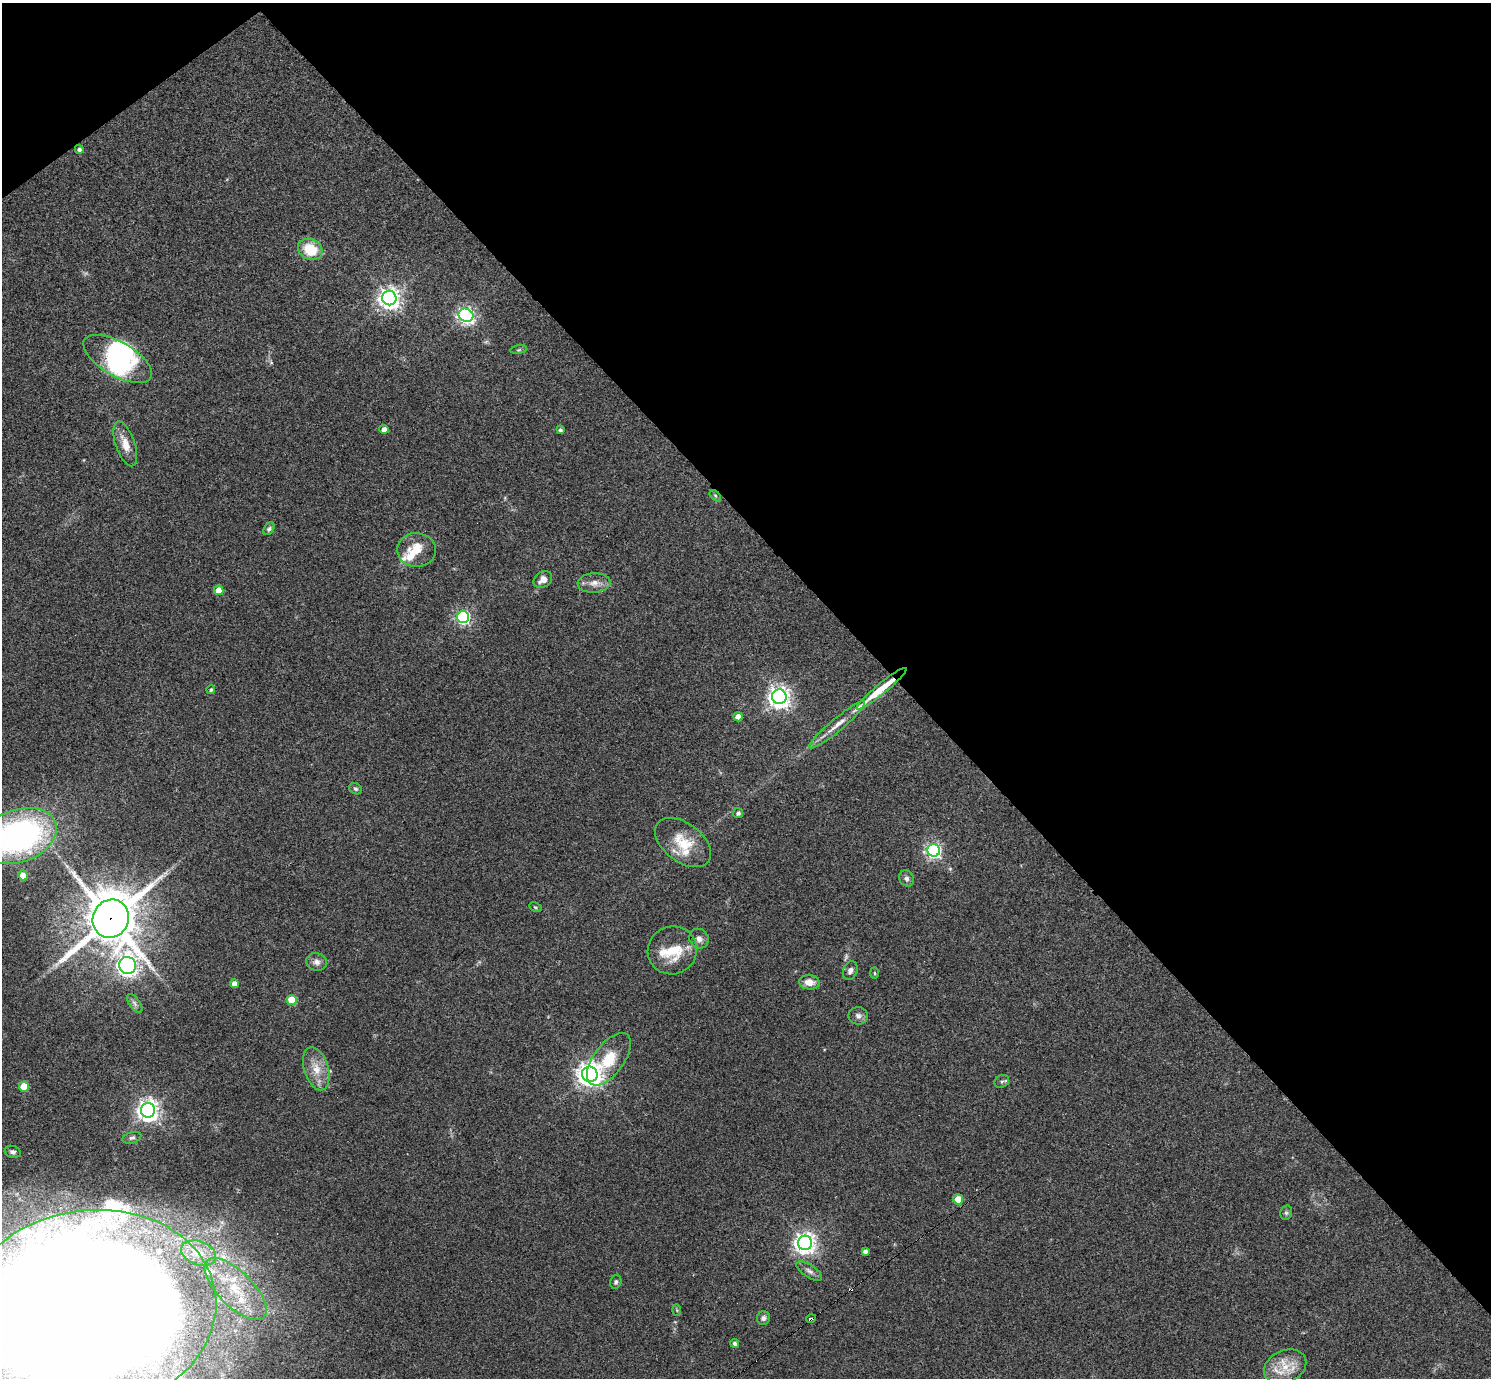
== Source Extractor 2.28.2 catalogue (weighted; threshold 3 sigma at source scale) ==
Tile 3 of 4 x 4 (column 3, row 1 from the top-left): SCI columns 2984-4472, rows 4286-5661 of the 5962 x 5959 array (HDU 1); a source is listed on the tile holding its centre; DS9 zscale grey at full resolution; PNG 1493 x 1380 px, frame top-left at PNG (2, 3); each listed source drawn as its Kron ellipse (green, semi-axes under 4 px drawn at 4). Shown black and unused: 41% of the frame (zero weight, under 3 of 4 exposures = <1% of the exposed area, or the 3 px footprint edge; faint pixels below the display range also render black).
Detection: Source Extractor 2.28.2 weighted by HDU 2 'WHT'; one run over the whole footprint, this tile lists its part. Background 0.0435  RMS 0.0048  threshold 0.0216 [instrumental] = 3 sigma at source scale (4.5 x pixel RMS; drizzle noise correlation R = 1.50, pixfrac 1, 0.05/0.05 arcsec/px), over >= 5 px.
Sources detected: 78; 1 too faint to see at this stretch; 2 inside a brighter object's white glare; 1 cosmic-ray / hot-pixel residue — neither listed nor drawn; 11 inside a brighter listed object's ellipse — not listed separately; the other 63 listed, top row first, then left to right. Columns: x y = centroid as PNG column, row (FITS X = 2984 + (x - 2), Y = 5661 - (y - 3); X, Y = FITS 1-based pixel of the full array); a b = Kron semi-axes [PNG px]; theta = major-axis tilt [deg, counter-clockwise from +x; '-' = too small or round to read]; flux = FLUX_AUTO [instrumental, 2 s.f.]
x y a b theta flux
79 149 4 4 - 1.5
310 249 12 10 -26 14
389 298 7 7 - 310
466 315 7 6 - 160
519 350 8 4 9 0.83
118 359 38 17 -30 41
384 429 4 4 - 3.3
560 430 4 3 - 1
125 444 23 9 -71 6
715 496 7 4 -44 0.79
269 529 7 5 54 0.96
417 550 19 17 0 9.2
543 579 10 7 36 3.6
594 583 16 10 3 4.2
219 590 5 4 - 6.5
463 617 6 6 - 87
882 689 32 5 39 14
211 690 4 4 - 0.93
779 697 7 7 - 320
738 717 4 4 - 4.2
837 725 36 6 40 6.4
356 789 7 5 -29 0.85
738 813 5 5 - 1.4
18 836 40 26 19 150
683 843 31 19 -37 15
934 850 6 6 - 120
23 875 5 4 - 7.6
906 878 8 7 - 1.6
535 907 6 3 -27 0.6
111 919 19 18 - 2100
699 939 10 9 - 2.5
672 950 25 24 - 16
316 962 10 8 -11 2.4
128 965 8 8 - 270
850 970 10 7 69 2.1
874 973 5 3 - 0.49
809 982 10 7 -4 4.5
234 984 4 4 - 3.1
292 1000 5 5 - 16
135 1003 11 5 -55 1.4
858 1016 10 8 -10 2
609 1059 30 15 53 15
316 1069 22 12 -72 7.8
590 1074 8 7 - 430
1002 1081 7 6 - 1
24 1087 5 5 - 14
148 1110 7 7 - 320
132 1138 10 5 16 1.3
13 1152 8 6 -18 1.4
958 1200 5 5 - 14
1286 1213 7 5 76 1
805 1243 7 7 - 290
865 1252 4 4 - 1.7
199 1253 18 11 -20 8.6
809 1271 15 6 -34 2
616 1282 7 5 74 1.1
236 1289 40 17 -45 25
677 1310 5 3 - 0.44
88 1312 129 101 10 3200
763 1318 7 6 - 1.4
811 1319 5 3 - 2.3
734 1343 4 4 - 1.3
1285 1367 22 16 25 10
Overlapping masked pixels (flux is a lower limit): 3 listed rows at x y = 882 689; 111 919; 811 1319
Isophote crosses this tile's border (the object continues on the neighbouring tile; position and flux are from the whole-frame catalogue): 2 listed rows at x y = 18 836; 88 1312